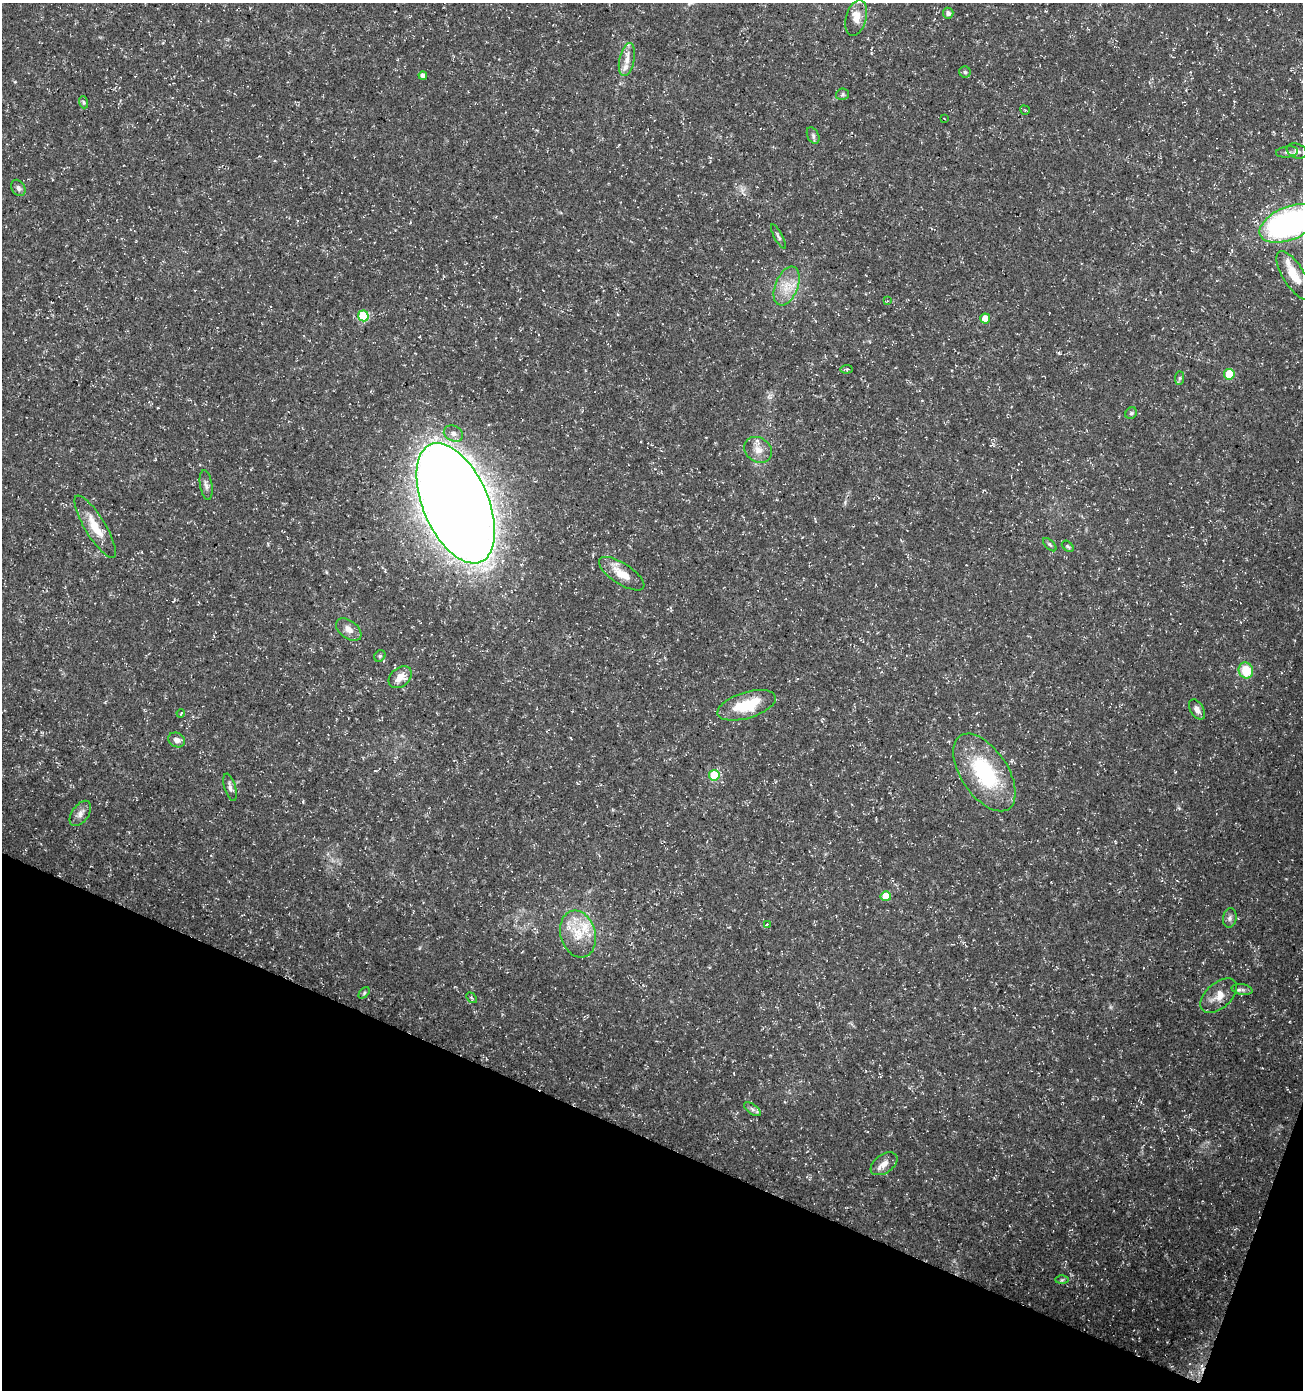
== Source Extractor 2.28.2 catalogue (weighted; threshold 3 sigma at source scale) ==
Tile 15 of 4 x 4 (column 3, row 4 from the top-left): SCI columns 2815-4115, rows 12-1399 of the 5693 x 5563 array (HDU 1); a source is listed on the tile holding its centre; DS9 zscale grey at full resolution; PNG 1305 x 1392 px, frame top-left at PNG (2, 3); each listed source drawn as its Kron ellipse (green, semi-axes under 4 px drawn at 4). Shown black and unused: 19% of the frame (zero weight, under 3 of 5 exposures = <1% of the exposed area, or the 3 px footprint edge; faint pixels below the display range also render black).
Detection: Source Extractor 2.28.2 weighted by HDU 2 'WHT'; one run over the whole footprint, this tile lists its part. Background 0.0285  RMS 0.0028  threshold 0.0124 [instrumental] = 3 sigma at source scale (4.5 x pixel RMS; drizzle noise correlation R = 1.50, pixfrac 1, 0.0396/0.0396 arcsec/px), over >= 5 px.
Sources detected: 59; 1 cosmic-ray / hot-pixel residue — neither listed nor drawn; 3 inside a brighter listed object's ellipse — not listed separately; the other 55 listed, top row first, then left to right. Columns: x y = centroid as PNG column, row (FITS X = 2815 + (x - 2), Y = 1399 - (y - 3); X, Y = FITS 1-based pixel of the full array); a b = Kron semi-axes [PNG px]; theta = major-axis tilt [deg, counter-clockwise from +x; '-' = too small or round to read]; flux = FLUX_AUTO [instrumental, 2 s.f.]
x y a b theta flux
948 13 5 5 - 0.9
856 18 18 10 75 3.2
627 60 17 7 78 2.6
965 72 6 5 - 0.56
423 76 4 4 - 1
843 94 6 5 - 0.49
83 102 6 4 -71 0.45
1025 110 5 3 - 0.26
944 118 3 2 - 0.18
813 136 9 5 -64 0.72
1297 151 10 7 -21 1.1
1287 152 11 5 8 0.83
18 188 9 6 -58 0.92
1289 223 31 16 22 79
778 236 13 4 -61 0.64
1294 275 28 10 -58 6.2
787 286 20 11 68 4.6
887 301 3 2 - 0.24
363 316 5 5 - 13
985 319 5 5 - 4.6
846 369 6 4 3 0.44
1229 374 5 5 - 9.7
1180 378 7 4 89 0.52
1131 413 6 5 - 0.46
453 433 10 7 -23 1.4
758 450 14 12 -36 2.7
206 485 15 6 -81 1.1
456 503 64 32 -67 1000
95 527 36 10 -59 6.3
1050 545 8 4 -44 0.53
1068 546 7 4 -39 0.43
622 574 26 10 -33 4.6
349 630 14 8 -37 2.2
380 656 6 5 - 0.44
1246 670 8 7 - 7.2
400 677 13 9 40 3.2
747 705 30 13 17 11
1197 709 11 6 -59 1.5
181 713 4 3 - 0.25
177 740 9 7 -25 1.6
984 772 44 23 -57 24
714 775 5 5 - 12
230 787 14 5 -74 1.1
80 813 14 8 56 1.7
886 896 5 5 - 5.9
1230 918 10 6 79 0.88
767 924 3 3 - 1.5
578 934 24 17 -74 7.7
1242 990 10 5 -10 0.86
364 993 7 4 46 0.47
1219 996 22 12 42 3.6
472 998 6 4 -49 0.37
752 1109 10 5 -36 0.83
884 1164 15 9 36 2.5
1062 1280 6 4 1 0.44
Isophote crosses this tile's border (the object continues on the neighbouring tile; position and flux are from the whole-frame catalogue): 1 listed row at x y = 1289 223